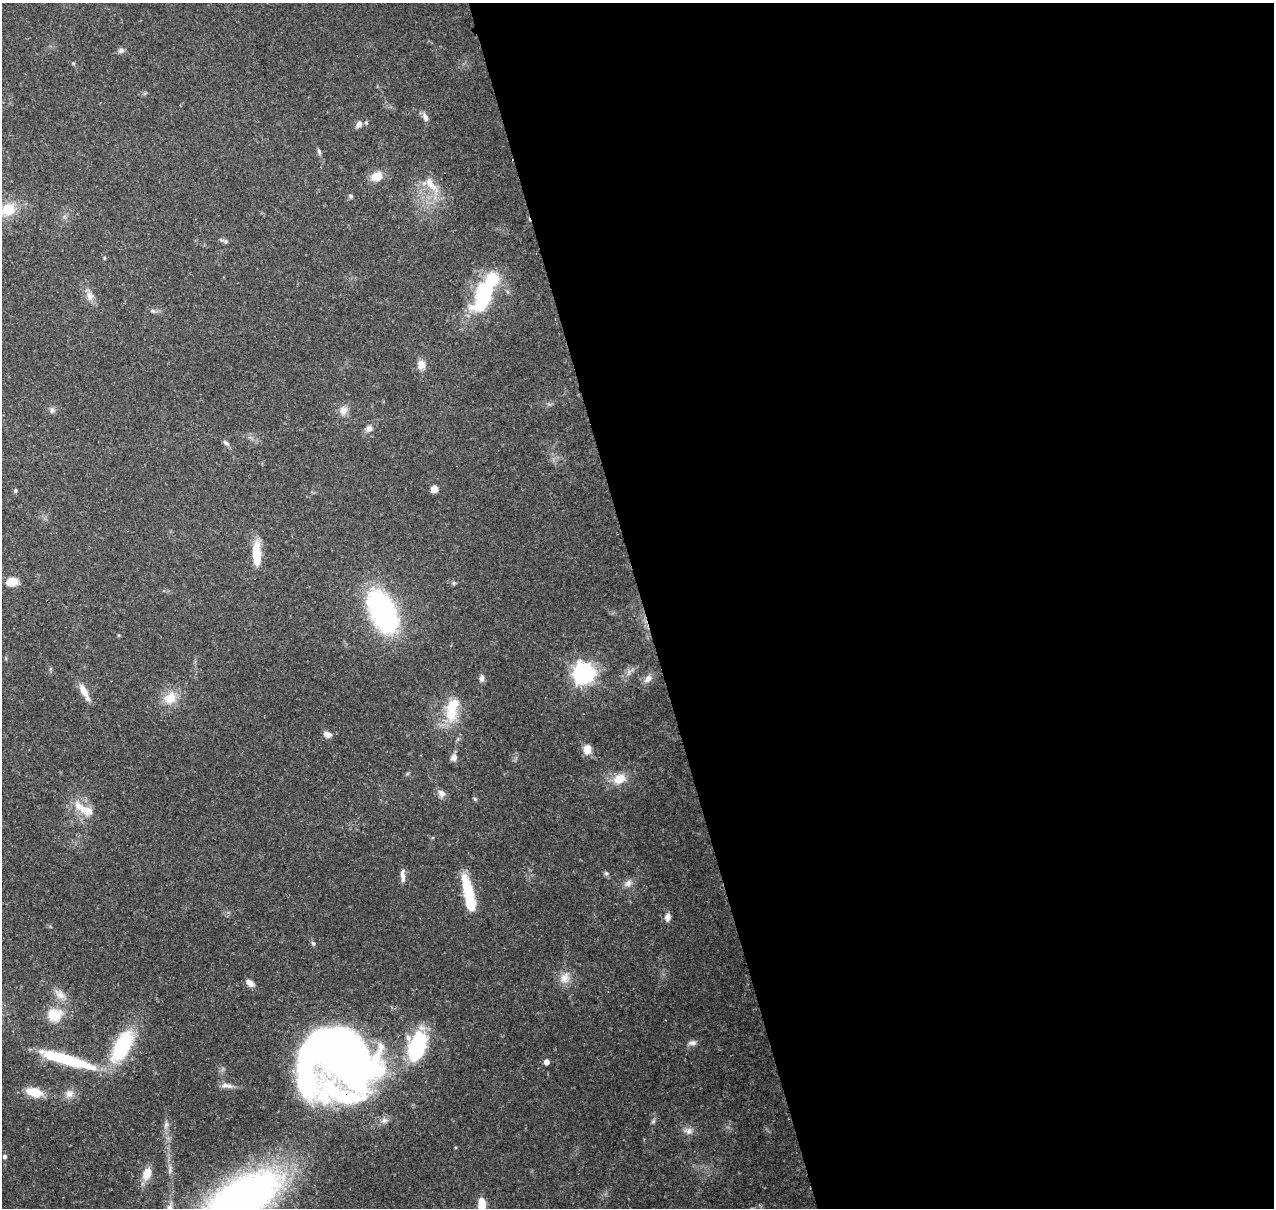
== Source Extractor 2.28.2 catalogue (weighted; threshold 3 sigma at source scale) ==
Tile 8 of 4 x 4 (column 4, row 2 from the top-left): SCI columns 3936-5207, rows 2547-3752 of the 5324 x 5041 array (HDU 1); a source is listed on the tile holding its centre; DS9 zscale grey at full resolution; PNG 1276 x 1210 px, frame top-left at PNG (2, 3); no overlay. Shown black and unused: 50% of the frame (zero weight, under 3 of 4 exposures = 8% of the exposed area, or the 3 px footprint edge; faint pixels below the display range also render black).
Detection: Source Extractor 2.28.2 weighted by HDU 2 'WHT'; one run over the whole footprint, this tile lists its part. Background 0.0657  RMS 0.0032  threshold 0.0144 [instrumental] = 3 sigma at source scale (4.5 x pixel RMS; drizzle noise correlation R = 1.50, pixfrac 1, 0.0396/0.0396 arcsec/px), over >= 5 px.
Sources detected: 71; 4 inside a brighter object's white glare — not listed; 4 inside a brighter listed object's ellipse — not listed separately; the other 63 listed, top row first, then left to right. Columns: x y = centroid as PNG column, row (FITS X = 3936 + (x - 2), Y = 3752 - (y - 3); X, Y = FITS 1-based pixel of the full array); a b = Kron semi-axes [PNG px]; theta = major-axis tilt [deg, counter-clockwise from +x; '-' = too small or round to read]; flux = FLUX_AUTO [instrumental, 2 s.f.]
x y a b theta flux
121 50 8 6 26 0.9
425 117 12 7 -66 1.5
359 124 9 7 54 1.7
319 151 7 5 -70 0.63
377 176 14 11 23 3.8
430 184 23 9 -49 4.4
351 196 6 4 -28 0.54
8 210 22 17 21 7.3
225 241 10 5 -22 0.83
104 258 5 3 - 0.32
90 296 13 9 -87 2.2
483 297 37 17 66 29
153 311 7 5 -12 0.67
421 365 11 10 - 2.4
52 410 8 6 89 0.85
343 410 12 10 55 2.1
369 429 9 8 - 1.4
226 443 9 6 -39 0.91
434 489 5 5 - 4.7
15 491 5 4 - 0.56
256 552 21 9 89 7.5
11 582 12 8 10 4.2
382 612 27 15 -66 100
583 674 8 7 - 180
481 678 8 6 78 1.2
648 679 13 8 48 1.8
84 691 19 8 -61 3.5
170 698 19 15 36 5.5
452 709 35 15 77 10
327 734 10 7 -22 1.6
587 749 11 8 83 3.3
454 757 10 8 82 1.5
619 779 18 13 24 4.6
441 793 10 9 - 1.7
475 799 5 4 - 0.43
86 810 25 14 -17 5.6
606 873 7 6 - 0.68
403 876 19 5 -86 1.7
628 883 11 8 44 1.6
468 893 37 11 -80 13
668 917 9 6 80 1.7
313 943 7 4 -45 0.51
565 978 16 12 74 3.4
250 983 11 6 -40 2
60 994 17 10 -41 2.8
55 1015 17 15 24 7.2
692 1043 12 6 9 1.3
122 1046 36 16 63 26
417 1047 32 18 75 26
346 1059 60 41 -49 230
67 1060 63 11 -17 21
546 1062 5 5 - 1.6
225 1085 10 6 9 1.4
34 1092 19 10 -15 6
69 1094 11 10 - 2.3
653 1121 6 5 - 0.55
166 1124 8 6 70 0.97
688 1131 10 9 - 1.7
4 1157 5 5 - 0.71
147 1173 14 9 68 4.1
242 1197 79 34 30 160
482 1205 16 7 -89 6.1
169 1208 11 8 71 1.7
Overlapping masked pixels (flux is a lower limit): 1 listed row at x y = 346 1059
Isophote crosses this tile's border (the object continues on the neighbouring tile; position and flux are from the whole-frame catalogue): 3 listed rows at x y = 242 1197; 482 1205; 169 1208